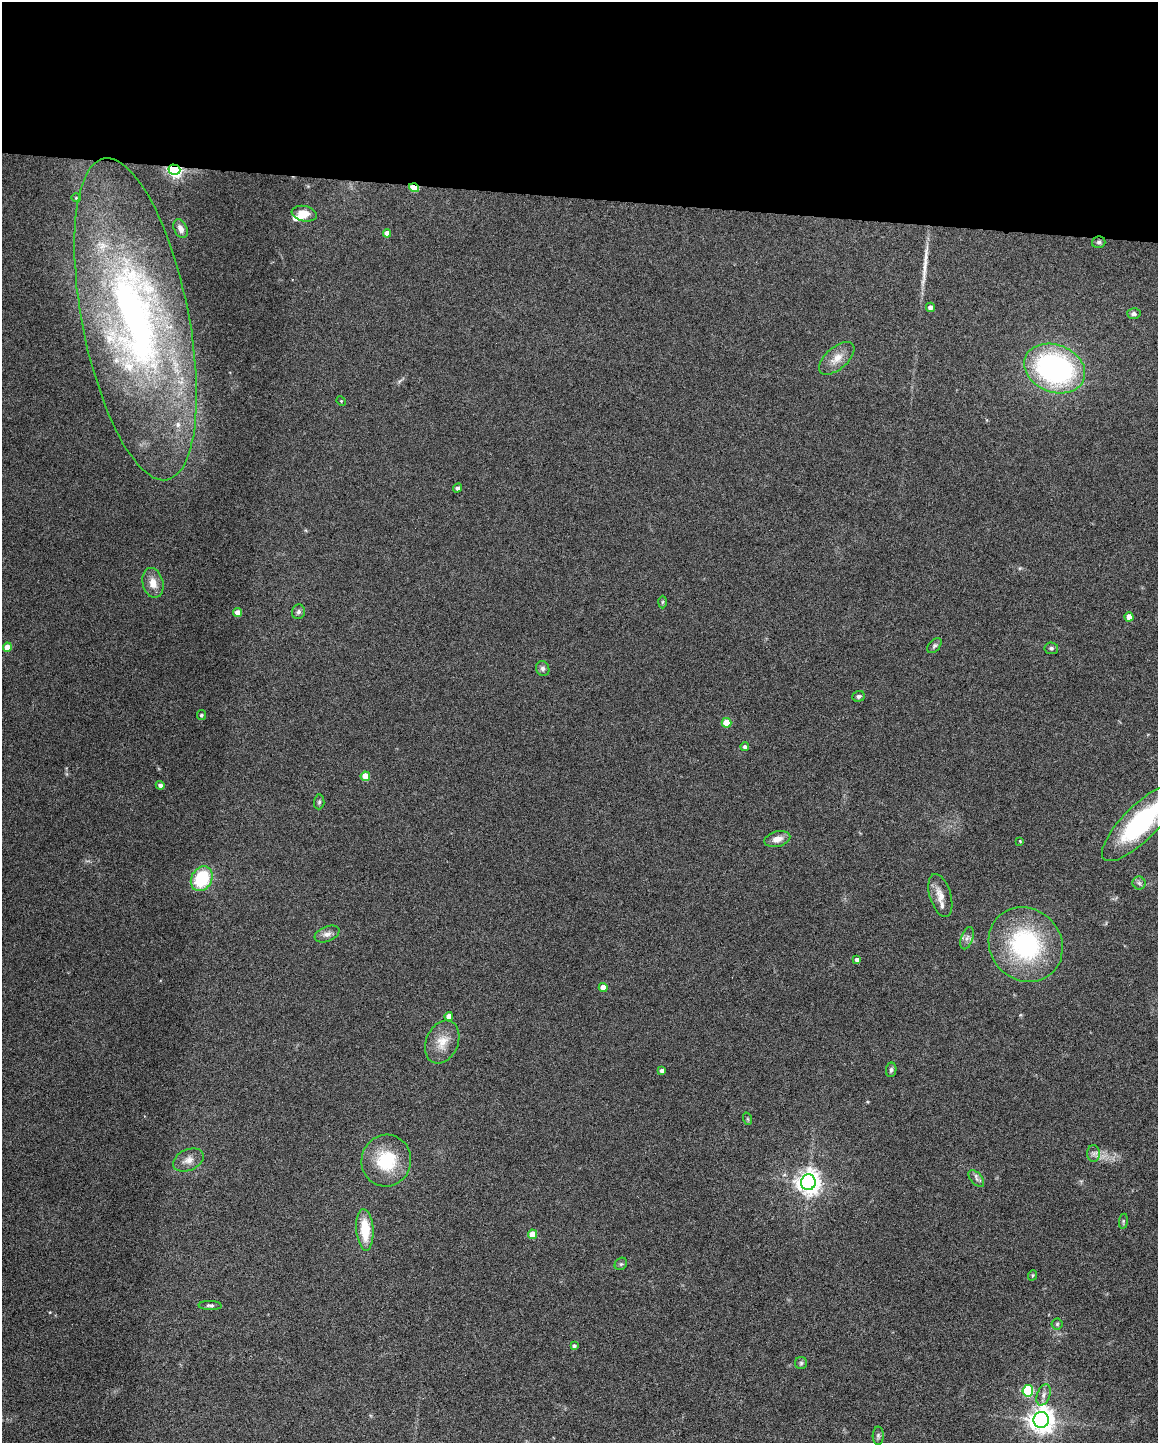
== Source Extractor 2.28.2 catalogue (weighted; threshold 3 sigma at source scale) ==
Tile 3 of 4 x 3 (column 3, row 1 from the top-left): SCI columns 2317-3472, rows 3102-4542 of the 4630 x 4648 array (HDU 1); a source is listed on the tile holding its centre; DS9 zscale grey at full resolution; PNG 1160 x 1445 px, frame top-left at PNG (2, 2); each listed source drawn as its Kron ellipse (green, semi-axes under 4 px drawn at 4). Shown black and unused: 14% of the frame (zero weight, under 4 of 8 exposures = <1% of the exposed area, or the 3 px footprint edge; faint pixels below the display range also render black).
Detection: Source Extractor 2.28.2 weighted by HDU 2 'WHT'; one run over the whole footprint, this tile lists its part. Background 0.0773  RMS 0.005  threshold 0.0206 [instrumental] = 3 sigma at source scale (4.09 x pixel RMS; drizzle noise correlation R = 1.36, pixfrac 0.8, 0.05/0.05 arcsec/px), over >= 5 px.
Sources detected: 69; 1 long thin detection or spike segment (spike, bleed or trail) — neither listed nor drawn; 4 inside a brighter listed object's ellipse — not listed separately; the other 64 listed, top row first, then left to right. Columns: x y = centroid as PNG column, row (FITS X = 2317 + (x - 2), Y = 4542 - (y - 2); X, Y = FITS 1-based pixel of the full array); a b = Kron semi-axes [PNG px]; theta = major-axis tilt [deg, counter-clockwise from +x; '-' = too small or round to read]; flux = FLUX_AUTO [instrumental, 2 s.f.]
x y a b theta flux
174 170 6 5 - 140
414 188 5 4 - 12
76 198 4 4 - 0.48
304 214 13 7 -11 5.4
181 229 10 6 -63 2.5
387 233 4 4 - 2.8
1099 242 6 6 - 1
930 307 5 4 - 2.1
1134 314 7 5 -4 1.6
135 319 164 53 -79 240
837 358 21 11 41 5.8
1055 368 31 23 -21 100
341 401 5 4 - 0.48
458 488 5 4 - 1.4
153 583 15 10 -76 5.2
662 602 6 4 88 0.63
298 612 7 6 - 1.3
237 613 4 4 - 4
1129 617 4 4 - 4.8
934 646 9 5 48 0.97
7 647 4 4 - 5
1051 648 7 6 - 1
543 669 7 6 - 1.5
859 696 6 5 - 1
201 715 5 4 - 0.84
726 723 5 4 - 9.1
745 747 4 4 - 1.5
365 776 5 4 - 8.7
160 785 4 4 - 1.8
319 802 7 5 89 0.83
1141 823 52 17 45 64
777 839 13 7 14 3.7
1020 841 4 3 - 0.4
202 879 13 10 61 25
1139 883 6 6 - 1.3
940 895 22 10 -73 4.9
327 934 13 7 22 2.6
967 938 12 6 71 1.9
1026 944 39 35 -48 60
857 960 4 4 - 1.8
603 987 4 4 - 4.8
449 1016 4 4 - 3.1
442 1042 22 16 66 7.8
891 1070 7 5 82 1
662 1071 4 4 - 1.8
748 1119 6 4 -71 0.53
1094 1153 8 6 -90 1.6
188 1160 16 10 25 4
386 1161 26 25 - 23
976 1179 10 5 -48 1.4
808 1182 8 7 - 390
1123 1221 8 4 82 0.65
365 1230 21 8 -86 14
533 1234 5 4 - 9.5
621 1264 7 5 42 0.94
1033 1275 5 3 - 0.47
210 1305 11 4 -1 1.2
1057 1324 5 5 - 0.76
574 1346 4 4 - 1.3
801 1363 6 6 - 0.88
1028 1391 6 5 - 34
1043 1395 11 6 70 2.1
1041 1420 8 7 - 490
878 1436 9 5 88 1
Overlapping masked pixels (flux is a lower limit): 2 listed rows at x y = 174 170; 414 188
Isophote crosses this tile's border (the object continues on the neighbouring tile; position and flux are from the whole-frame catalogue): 1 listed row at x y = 1141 823